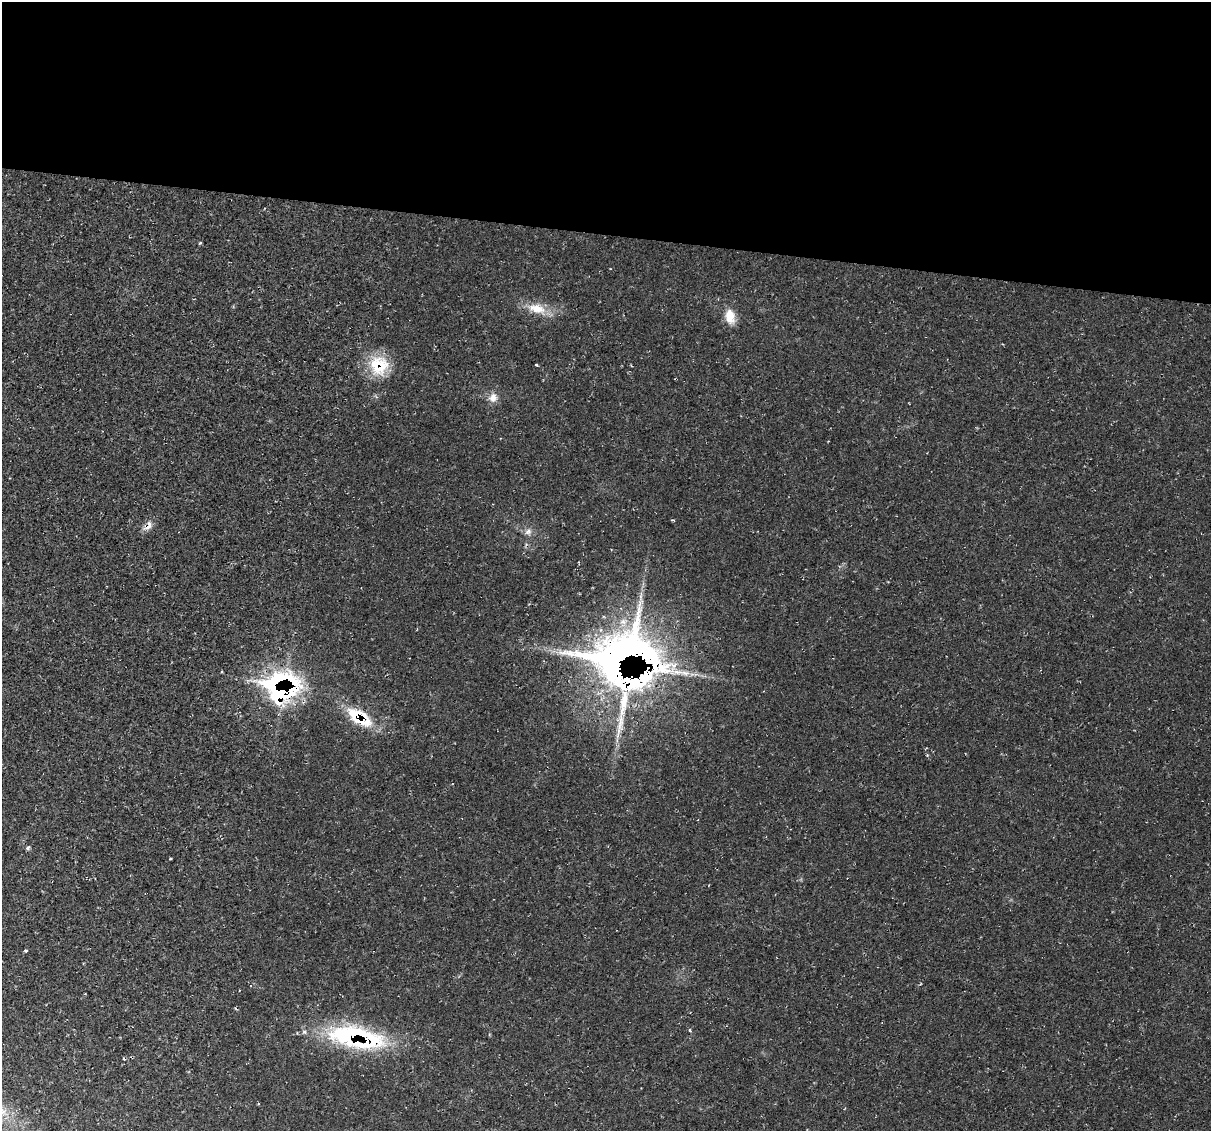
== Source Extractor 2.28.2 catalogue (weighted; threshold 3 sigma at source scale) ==
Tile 3 of 4 x 4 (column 3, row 1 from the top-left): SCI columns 2435-3643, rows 3502-4630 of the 4856 x 4871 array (HDU 1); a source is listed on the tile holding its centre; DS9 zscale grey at full resolution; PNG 1213 x 1133 px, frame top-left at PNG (2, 2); no overlay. Shown black and unused: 21% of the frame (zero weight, under 2 of 3 exposures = <1% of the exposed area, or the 3 px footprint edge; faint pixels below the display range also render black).
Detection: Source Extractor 2.28.2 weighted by HDU 2 'WHT'; one run over the whole footprint, this tile lists its part. Background 0.0207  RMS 0.0061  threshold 0.0275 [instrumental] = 3 sigma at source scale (4.5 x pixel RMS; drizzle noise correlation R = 1.50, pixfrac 1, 0.05/0.05 arcsec/px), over >= 5 px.
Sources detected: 19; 1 long thin detection or spike segment (spike, bleed or trail) — not listed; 2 inside a brighter listed object's ellipse — not listed separately; the other 16 listed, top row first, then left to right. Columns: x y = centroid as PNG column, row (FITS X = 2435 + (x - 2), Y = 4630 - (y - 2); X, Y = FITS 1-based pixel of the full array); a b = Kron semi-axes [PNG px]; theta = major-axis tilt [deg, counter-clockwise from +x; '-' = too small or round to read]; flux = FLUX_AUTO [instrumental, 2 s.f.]
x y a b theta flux
200 243 4 3 - 0.7
537 309 28 13 -18 13
730 317 18 13 -82 9.5
379 365 27 24 -82 23
536 365 3 2 - 0.5
493 398 12 11 - 5.2
148 526 16 8 43 4.5
528 532 10 9 - 3.2
623 657 78 59 2 470
282 687 38 31 -2 110
359 718 38 15 -39 26
28 848 8 4 78 1.2
170 859 3 3 - 0.74
26 951 4 3 - 0.82
690 1030 4 3 - 0.75
351 1036 54 28 -6 82
Overlapping masked pixels (flux is a lower limit): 6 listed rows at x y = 379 365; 148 526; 623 657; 282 687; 359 718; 351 1036